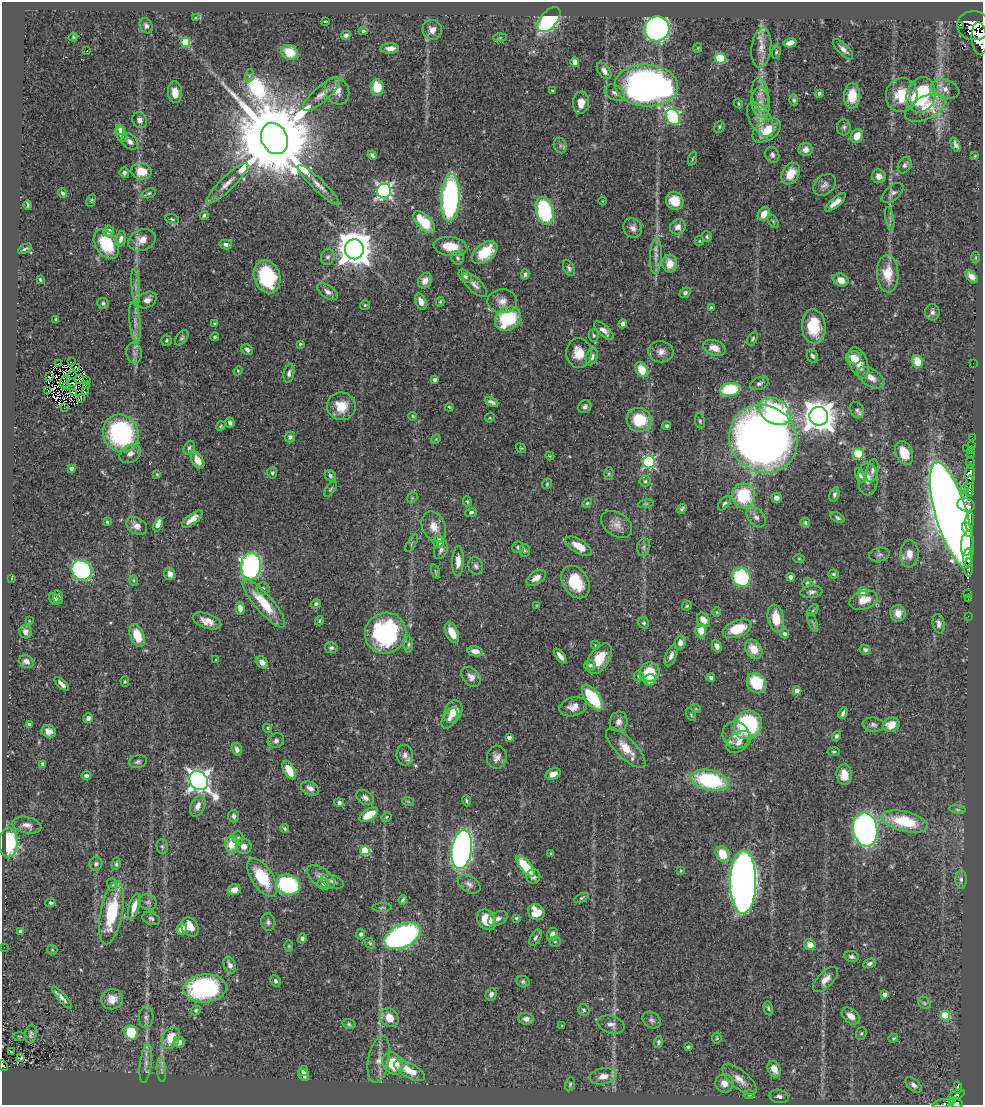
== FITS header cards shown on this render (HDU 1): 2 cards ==
NAXIS1  =                  981
NAXIS2  =                 1103

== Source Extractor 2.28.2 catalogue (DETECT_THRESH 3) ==
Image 981 x 1103 px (HDU 1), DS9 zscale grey, 1 PNG px = 1 image px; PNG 985 x 1107 px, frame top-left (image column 1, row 1103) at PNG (2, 2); each listed source drawn as its Kron ellipse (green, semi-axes under 4 px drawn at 4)
Background 0.53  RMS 0.021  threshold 0.0626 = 3 sigma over >= 5 px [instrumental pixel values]
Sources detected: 484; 3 with non-positive FLUX_AUTO (blend fragments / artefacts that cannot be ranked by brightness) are neither listed nor drawn; the other 481 listed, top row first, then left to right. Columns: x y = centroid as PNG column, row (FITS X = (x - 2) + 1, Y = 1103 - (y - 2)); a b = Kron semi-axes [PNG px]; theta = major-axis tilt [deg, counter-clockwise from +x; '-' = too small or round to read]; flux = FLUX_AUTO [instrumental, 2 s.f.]
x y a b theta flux
195 18 4 3 - 1.2
549 20 14 8 50 210
325 21 4 2 - 1.2
960 25 2 2 - 9600
146 26 8 6 -61 4.7
974 26 16 14 -7 1200
657 29 12 12 - 550
432 30 10 9 - 11
363 31 4 4 - 2.4
346 35 5 4 - 4.1
73 37 4 4 - 1.7
500 38 7 4 1 2.4
979 39 16 7 -85 670
185 42 5 5 - 42
790 43 7 4 14 9.5
390 48 9 5 3 10
698 48 5 4 - 1.5
761 48 20 10 83 17
843 49 13 5 -45 6.8
87 51 3 2 - 1.4
289 52 8 7 - 37
776 52 6 4 81 2.4
720 58 6 5 - 71
575 62 4 4 - 17
604 71 9 5 -53 6.9
249 76 7 4 72 2.6
646 85 31 21 -2 700
377 87 8 6 -84 34
945 89 14 9 -18 12
337 91 14 11 -62 14
552 91 3 3 - 1.4
175 92 11 7 -85 14
615 93 11 7 -31 5.5
819 93 4 3 - 2.9
321 94 23 7 41 14
760 95 17 8 -83 14
902 95 17 15 73 39
921 95 18 14 73 160
852 96 12 8 87 31
794 100 6 4 -89 2.6
761 102 15 9 -83 15
581 103 11 8 86 14
738 103 5 3 - 1.5
925 108 22 11 26 40
673 117 9 6 -57 180
140 120 8 7 - 5.7
760 120 19 10 -59 18
719 127 6 5 - 2.4
844 127 8 6 85 3.8
120 130 5 4 - 5.4
767 130 16 10 34 34
122 135 8 5 -77 6.2
857 136 7 5 57 19
274 138 16 13 -66 32000
130 142 9 7 -42 6.1
560 145 8 6 -68 3.6
956 145 7 4 -66 4.5
805 149 7 6 - 6.9
372 155 5 3 - 3
772 155 8 7 - 4.9
975 156 3 2 - 1.2
692 159 7 3 71 1.7
905 165 9 6 65 5
141 171 10 8 -13 28
124 173 5 4 - 3.9
791 174 11 8 58 28
879 176 7 6 - 9.7
227 183 28 7 44 17
319 185 28 6 -44 12
825 185 12 9 42 7.5
384 191 7 7 - 390
63 193 5 4 - 3
149 193 7 4 20 2.4
893 193 13 7 40 5.6
450 198 24 9 87 360
91 200 6 3 64 1.8
603 201 4 3 - 1.1
675 201 9 8 - 25
835 202 13 4 39 11
28 205 4 2 - 1.7
545 211 14 8 -73 180
764 214 7 5 60 16
204 215 4 3 - 2.4
172 219 7 4 -13 2.6
890 219 12 3 -80 3.6
773 221 7 4 -54 2.1
424 222 13 7 -45 53
678 227 8 7 - 7.9
633 228 10 9 - 7.6
109 231 6 5 - 6.8
707 237 5 4 - 2.3
121 239 8 5 76 6.2
142 240 14 10 22 20
699 241 5 4 - 1.4
106 244 16 11 -57 60
226 244 6 5 - 4.5
450 247 17 9 -7 30
25 249 7 3 30 2.7
354 249 10 9 - 3200
485 252 14 9 39 52
656 256 18 6 88 8.6
328 257 8 6 69 4.2
976 257 6 3 -90 1.4
458 258 7 6 - 3.3
670 263 9 7 -86 17
569 268 8 5 -62 3.9
525 274 5 3 - 2.7
888 274 19 11 -88 32
465 276 8 5 -46 3.9
971 276 8 4 -47 8.4
267 277 17 13 -71 110
40 279 4 2 - 1.5
841 280 7 6 - 16
425 281 8 6 57 9.1
475 285 16 7 -43 8.2
136 286 17 4 -84 7.3
327 292 12 6 -34 7.3
685 293 6 5 - 3.6
147 300 10 7 33 10
421 301 8 5 -66 11
502 301 15 12 3 13
440 302 5 3 - 2
103 303 6 5 - 2.9
365 305 5 5 - 1.9
711 308 4 4 - 3.3
932 312 8 7 - 5
56 319 3 3 - 1.6
508 319 14 11 34 97
135 322 20 5 -84 10
214 323 4 3 - 1.3
623 324 4 4 - 6.4
814 327 17 12 -86 47
604 331 12 5 -42 8.2
594 335 6 5 - 2.1
215 337 4 4 - 2.4
182 338 9 5 53 2.9
753 339 8 4 62 2.4
167 340 5 5 - 2.1
300 344 4 3 - 2.4
715 348 11 7 -20 14
247 350 6 5 - 4.2
661 352 12 10 -6 11
134 353 10 7 -75 6.3
579 353 15 12 -87 25
813 356 7 5 -62 3.7
592 357 9 5 68 6.3
853 358 8 6 -13 22
71 362 3 2 - 2.2
917 362 6 5 - 27
58 363 3 2 - 0.62
858 363 16 9 -69 20
973 363 2 2 - 48
76 367 2 2 - 2.1
642 370 8 5 -60 32
238 371 4 4 - 1.7
289 373 9 5 79 4.8
72 374 5 2 - 1.2
50 377 4 2 - 1.5
871 378 15 8 -33 13
79 379 5 2 - 0.8
434 380 4 4 - 5.3
86 381 2 2 - 1.2
64 382 6 2 84 0.13
72 383 3 3 - 0.82
759 383 10 6 21 4.6
86 385 3 2 - 0.92
66 387 3 2 - 0.45
730 389 10 6 9 78
48 390 3 2 - 1.8
73 392 3 2 - 0.82
85 392 3 2 - 2.1
81 399 2 2 - 1.2
492 402 7 3 -24 4.7
341 406 14 14 - 30
585 406 7 6 - 4.4
449 407 4 3 - 1.7
64 408 2 2 - 5.8
857 410 8 6 -58 4.5
775 411 17 12 -31 170
413 416 4 3 - 1.4
819 416 9 9 - 2300
490 418 5 4 - 1.8
639 420 12 12 - 51
700 421 7 5 -80 2.5
230 423 5 4 - 4
221 426 5 4 - 2.1
667 426 4 4 - 2.9
121 433 19 17 -63 200
290 437 5 5 - 4.3
972 438 2 2 - 0.74
436 439 5 4 - 1.5
763 439 35 33 -45 1400
971 445 2 2 - 2.4
189 448 7 5 59 3.1
521 448 5 4 - 1.6
967 449 2 2 - 4.9
971 451 2 2 - 2
904 453 12 8 -67 32
130 454 11 8 33 8.9
858 454 5 5 - 100
971 455 3 2 - 1.4
550 456 4 3 - 1.2
198 460 9 5 -61 15
649 462 6 6 - 180
970 463 6 3 -86 9.4
71 468 3 3 - 4.6
872 471 12 6 79 5.3
272 473 5 5 - 2.5
157 474 4 3 - 1.6
609 474 6 4 88 2.1
970 475 10 4 89 330
330 476 6 5 - 3.2
860 476 8 4 -61 3.4
868 479 16 10 -89 13
645 481 5 5 - 2.5
547 484 5 4 - 1.8
970 486 11 3 88 90
330 489 9 4 52 2.4
965 490 3 2 - 2.8
970 493 3 3 - 20
834 494 7 5 74 3.9
743 496 12 11 - 81
412 498 6 4 47 2.4
776 498 5 5 - 6.5
467 501 5 4 - 1.8
587 503 5 4 - 2
724 503 8 4 52 3
646 504 8 4 8 2.3
966 505 9 6 -18 170
682 509 5 3 - 2.5
471 512 6 4 18 3
952 515 55 15 -74 4600
756 517 11 7 -49 7.5
838 518 8 4 -29 3.8
192 519 12 5 38 13
970 521 9 3 87 96
107 522 4 3 - 1.8
805 523 5 4 - 2.8
617 524 17 11 -35 12
158 525 7 4 72 17
137 526 11 8 -30 10
434 527 16 11 -65 16
967 530 8 4 -63 220
439 542 6 5 - 14
412 543 10 3 58 2.1
967 543 13 6 81 1100
579 546 15 7 -32 18
518 547 5 5 - 3.7
643 547 9 6 80 4.1
441 550 9 6 65 5.8
525 550 6 5 - 2.2
909 554 13 9 87 15
879 555 10 7 11 4.4
968 557 9 4 85 240
799 559 6 4 0 1.7
458 561 15 5 88 13
251 566 13 10 83 410
476 566 9 7 -72 5.1
969 567 9 3 88 100
82 570 11 9 -46 240
436 571 7 3 -71 1.7
170 574 6 5 - 7.8
833 574 5 4 - 2.4
741 577 10 9 - 110
791 577 4 4 - 5.2
12 578 3 2 - 0.75
536 578 11 6 33 10
134 580 5 3 - 1.7
576 582 17 12 -57 49
807 583 5 4 - 1.8
263 589 6 6 - 4.1
811 592 11 6 7 5.6
863 592 4 4 - 24
968 594 3 3 - 10
58 597 7 5 -82 4.7
968 598 3 2 - 9
54 599 7 4 -54 2.5
864 600 14 9 18 22
264 603 31 9 -49 48
316 604 5 4 - 3.3
537 605 3 2 - 1.2
687 606 5 4 - 1.8
240 608 6 4 -88 9.6
813 610 7 3 46 1.5
717 612 4 4 - 1.5
898 613 8 7 - 13
968 616 3 2 - 1.7
776 618 14 8 -79 31
703 620 8 6 -57 13
29 621 4 3 - 1.1
207 621 15 7 -19 14
320 621 5 4 - 1.9
813 622 10 3 -69 2.5
644 623 6 5 - 2.3
939 624 10 6 -80 6.2
737 629 15 8 20 43
701 630 7 5 -87 17
25 632 7 6 - 5.7
386 633 21 20 - 210
452 633 11 6 -63 22
785 634 4 4 - 4.5
137 635 12 7 -69 33
680 643 7 5 77 6.1
409 644 8 4 -90 3.1
595 645 4 3 - 1.2
717 646 6 4 -64 8.2
331 648 6 5 - 3.5
754 649 10 8 -56 23
865 650 5 5 - 3.8
475 651 8 5 -12 10
560 656 9 4 -52 7
671 656 11 5 69 6.2
599 659 17 9 57 36
216 660 4 2 - 1.2
26 662 7 6 - 7.2
262 662 7 5 -49 9.2
590 665 6 5 - 2.9
649 672 10 9 - 40
639 676 5 5 - 2.2
471 677 11 8 -48 8.8
711 678 4 4 - 4.4
650 680 6 5 - 22
125 682 5 4 - 1.8
757 683 11 9 -50 55
62 684 9 3 -44 5.5
797 691 4 4 - 12
592 698 15 7 -53 79
573 707 14 9 15 13
696 709 5 3 - 1.1
453 712 12 8 65 25
843 713 6 3 65 3.9
691 715 7 4 -64 2.1
88 718 5 4 - 6.8
450 718 11 6 59 7.8
619 722 10 8 71 7.9
29 724 3 3 - 2.1
748 725 15 13 45 160
873 725 11 7 -7 4.9
891 725 8 7 - 19
268 728 4 4 - 1.6
49 731 7 6 - 7.7
736 735 14 13 - 18
836 736 5 4 - 3.3
509 738 4 4 - 5.4
276 741 8 7 - 5.1
739 742 14 9 35 10
626 748 26 10 -45 23
237 749 6 5 - 6.1
834 752 6 4 -5 1.9
405 755 10 8 -82 7.7
497 757 11 10 - 9.6
138 762 9 6 12 3.7
43 764 4 4 - 5
289 770 10 5 -62 33
553 774 8 5 22 11
844 774 10 7 -85 17
86 776 4 4 - 3.6
710 780 19 10 -13 140
199 781 10 8 -46 1100
310 788 10 6 -25 7.7
365 798 9 6 -33 5.3
408 801 6 3 -19 1.5
466 801 6 3 -72 1.9
339 802 5 4 - 4.1
198 806 11 7 67 11
958 809 8 4 -9 2.2
369 815 10 5 32 29
234 816 6 5 - 4.7
387 817 5 3 - 1.9
905 821 24 10 -14 71
27 825 14 8 -13 9.6
285 828 4 4 - 2.8
865 829 17 12 -80 670
238 838 7 5 -90 3.2
8 842 15 9 90 120
232 844 8 6 -90 31
244 846 8 7 - 10
162 847 7 5 -87 3
462 849 19 10 82 660
365 850 5 5 - 67
551 853 3 2 - 1.6
722 854 8 6 -59 34
96 864 7 6 - 3.6
116 864 6 4 81 2.5
525 866 13 5 -51 50
681 871 3 3 - 1.2
533 876 7 7 - 5.1
262 877 22 10 -57 59
321 877 16 9 -36 12
961 879 9 5 -89 4.2
333 881 12 6 -19 5.6
743 882 31 13 89 1500
323 884 6 5 - 2.9
469 884 12 7 -31 6.9
112 885 6 5 - 2.7
288 885 12 10 -22 140
234 890 6 5 - 11
581 898 8 4 27 2.3
403 900 5 4 - 3.1
148 902 9 8 - 4.7
51 903 5 4 - 2.6
134 907 13 5 74 14
382 908 10 4 1 2.3
536 912 8 7 - 30
112 913 32 11 79 85
151 918 9 6 -22 4.2
516 918 4 3 - 2.4
498 919 10 6 27 6.5
486 920 11 8 -53 31
268 922 9 6 -83 4.5
190 927 10 8 -49 18
182 929 6 5 - 12
20 931 4 3 - 2.7
361 934 5 4 - 4
552 934 6 5 - 7.7
402 936 19 11 26 390
302 938 5 4 - 2.9
535 938 9 5 62 3.9
555 942 5 5 - 1.9
370 943 6 4 -46 1.9
810 945 6 5 - 13
289 946 6 4 90 1.5
4 947 2 2 - 1.8
52 950 5 5 - 1.6
852 956 7 5 -11 4.4
869 963 7 4 22 4.1
230 965 9 5 -66 6.1
825 979 16 7 45 13
275 981 6 5 - 3.5
523 982 7 5 -26 3
205 988 21 14 4 240
491 994 6 5 - 6.1
885 994 4 3 - 5.8
62 998 14 4 -48 6.5
112 999 10 10 - 17
924 1003 7 5 -46 3
768 1008 7 4 -79 2.5
196 1010 5 4 - 2.6
584 1010 6 5 - 3.2
851 1016 10 7 -40 12
945 1016 5 4 - 68
146 1017 11 7 88 5.8
389 1018 10 8 -51 21
526 1019 8 6 -6 7.7
652 1020 10 7 -34 5
349 1024 7 5 -16 2.5
611 1025 14 8 -16 8.4
562 1026 3 2 - 1.2
131 1033 7 6 - 64
861 1033 6 5 - 2.3
31 1034 9 5 80 3.6
19 1036 7 3 0 1.4
171 1038 11 8 64 26
717 1038 5 5 - 1.8
893 1038 5 3 - 1.5
179 1042 6 5 - 7.9
658 1042 6 4 74 2.5
688 1047 4 3 - 2.5
11 1052 4 3 - 4.1
21 1058 3 2 - 1.2
379 1059 24 10 79 18
146 1063 20 5 83 9.2
393 1063 12 9 -53 50
3 1066 5 3 - 39
774 1069 9 6 -66 15
161 1070 12 4 -85 4.7
410 1070 17 7 -29 22
303 1071 5 4 - 5.3
304 1075 6 5 - 7.1
603 1076 13 8 10 14
739 1079 21 9 -39 16
724 1083 9 9 - 12
570 1084 7 4 79 2.2
914 1085 9 5 -40 5.9
958 1088 6 3 82 28
749 1095 5 3 - 1.7
957 1095 8 3 22 45
779 1096 9 6 -12 5.3
952 1100 3 3 - 42
943 1103 11 3 11 11
956 1103 7 4 -11 130
At the frame edge (FLAGS 8, measured only in part): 5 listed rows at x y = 974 26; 979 39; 3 1066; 943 1103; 956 1103
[3 non-positive-flux detections neither listed nor drawn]